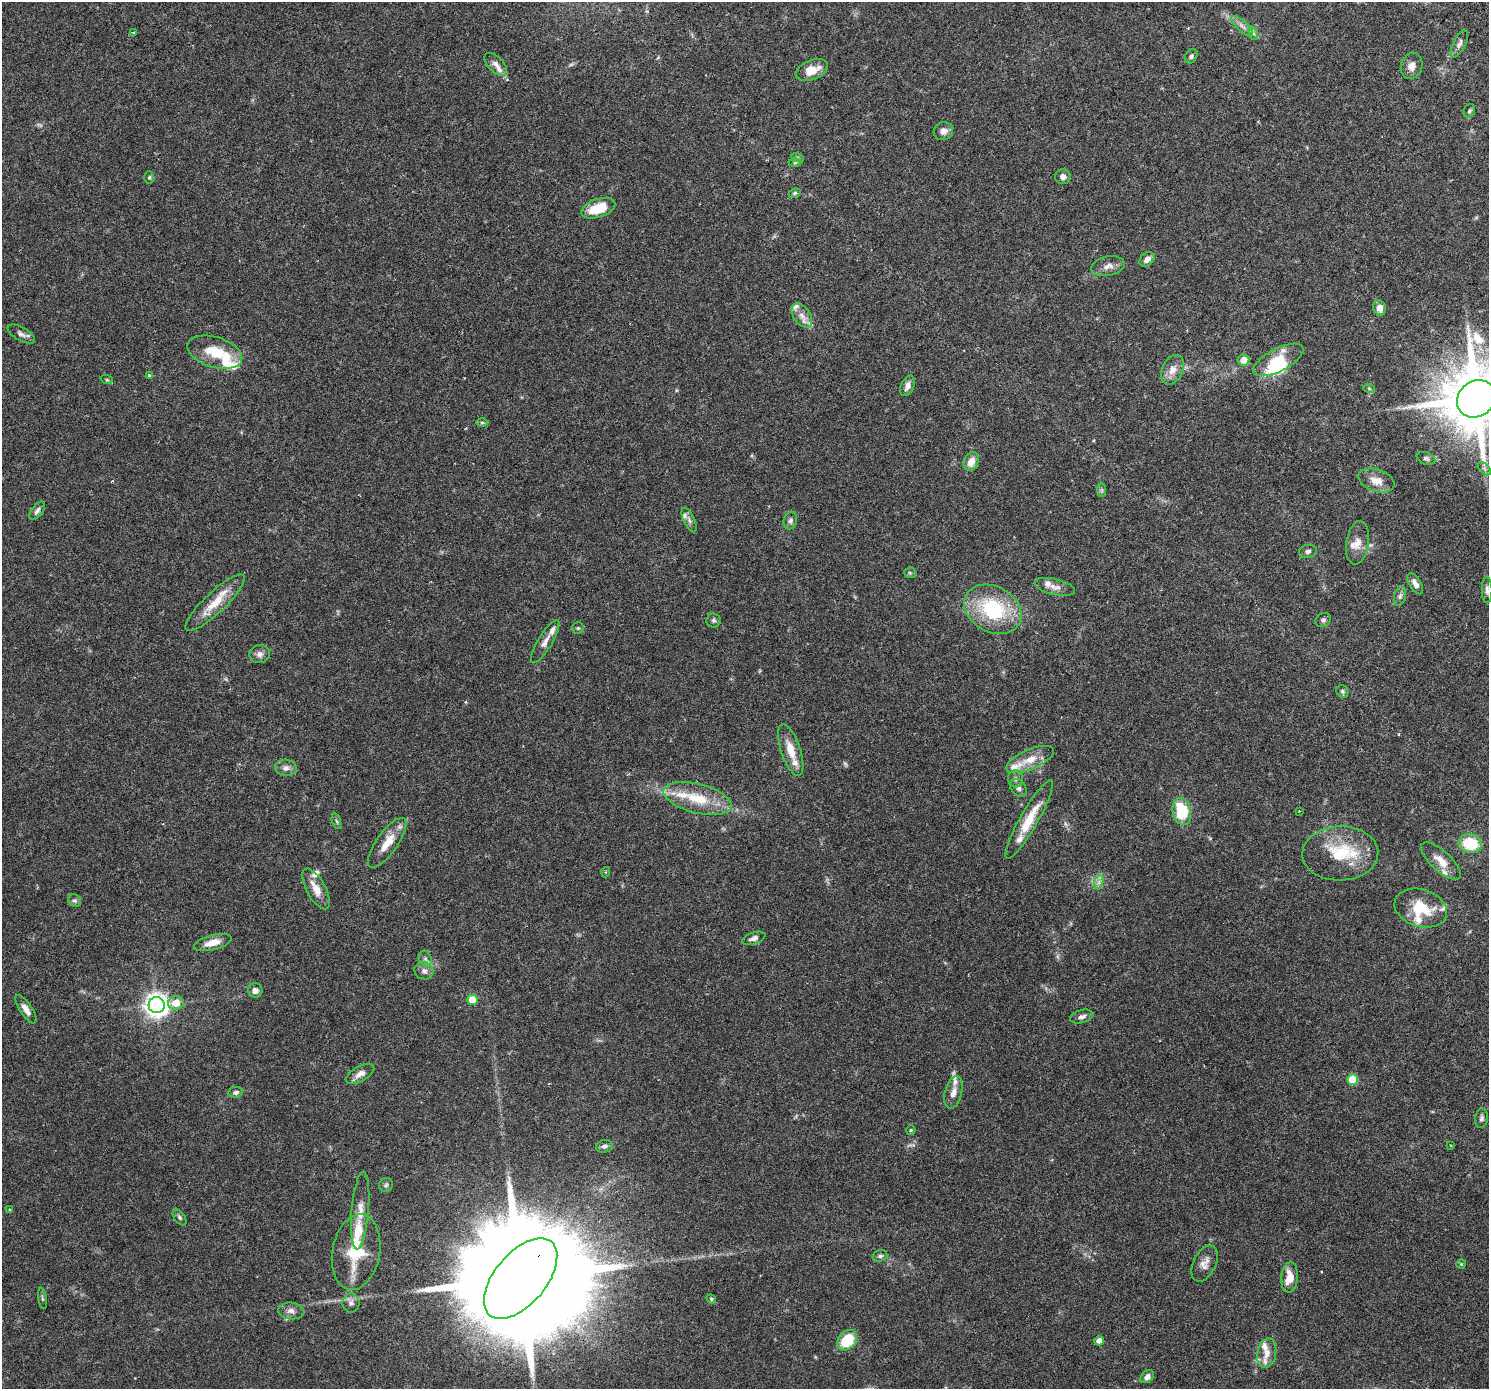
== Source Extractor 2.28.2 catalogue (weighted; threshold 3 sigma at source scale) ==
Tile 10 of 4 x 4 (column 2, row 3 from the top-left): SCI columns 1541-3027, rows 1641-3027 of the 6063 x 6119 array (HDU 1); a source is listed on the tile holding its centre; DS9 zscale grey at full resolution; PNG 1491 x 1391 px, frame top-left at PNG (2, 2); each listed source drawn as its Kron ellipse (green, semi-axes under 4 px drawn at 4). Shown black and unused: <1% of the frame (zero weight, under 3 of 6 exposures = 4% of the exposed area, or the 3 px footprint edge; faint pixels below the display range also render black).
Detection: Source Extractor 2.28.2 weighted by HDU 2 'WHT'; one run over the whole footprint, this tile lists its part. Background 0.0539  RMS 0.0027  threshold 0.0108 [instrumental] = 3 sigma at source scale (4.09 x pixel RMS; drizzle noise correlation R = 1.36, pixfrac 0.8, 0.0396/0.0396 arcsec/px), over >= 5 px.
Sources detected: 134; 1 too faint to see at this stretch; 2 inside a brighter object's white glare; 1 cosmic-ray / hot-pixel residue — neither listed nor drawn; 21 inside a brighter listed object's ellipse — not listed separately; the other 109 listed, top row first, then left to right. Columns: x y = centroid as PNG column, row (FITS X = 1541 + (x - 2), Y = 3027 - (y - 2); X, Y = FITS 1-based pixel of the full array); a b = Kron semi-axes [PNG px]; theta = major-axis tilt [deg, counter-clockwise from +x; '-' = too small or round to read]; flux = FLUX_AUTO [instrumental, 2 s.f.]
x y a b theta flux
1242 26 14 5 -42 1.1
133 32 3 3 - 0.43
1253 33 7 4 -71 0.45
1459 44 15 6 63 0.99
1191 56 8 6 59 0.53
496 64 14 7 -46 1.3
1412 66 13 10 70 1.7
812 70 17 9 22 3.5
1469 111 7 5 64 0.43
943 131 10 9 - 1.3
797 157 6 4 -19 0.34
795 163 6 4 2 0.35
149 177 6 5 - 0.31
1063 177 8 7 - 0.97
795 193 6 4 27 0.35
598 208 18 9 18 6.5
1147 259 8 6 43 1.3
1108 266 17 9 11 1.7
1379 308 8 6 -71 1.8
802 315 13 8 -55 1.7
21 334 15 6 -30 0.96
215 352 28 15 -17 6.5
1243 360 6 5 - 2.3
1278 360 28 11 27 6
1172 370 15 10 65 2.2
149 375 3 3 - 0.27
107 380 6 4 -18 0.28
907 386 11 6 67 1.1
1369 388 6 4 -19 0.31
1476 399 20 17 39 2100
482 423 6 4 -1 0.34
1426 458 9 6 -20 0.58
971 461 10 7 65 2.5
1484 469 8 5 -45 0.52
1376 481 19 11 -19 2.6
1102 490 7 4 -90 0.39
37 511 11 5 52 0.67
689 520 13 5 -65 0.78
790 520 9 6 77 0.67
1358 543 22 11 81 2.4
1308 551 9 6 14 0.66
910 573 6 5 - 0.36
1415 584 12 5 -58 1.3
1055 587 20 8 -14 1.6
1487 590 13 5 -90 0.8
1400 596 10 5 74 0.69
215 603 39 10 43 5.3
993 609 30 22 -29 18
714 620 7 7 - 0.5
1323 620 8 6 35 0.58
578 628 6 6 - 0.36
545 642 25 7 59 1.7
260 654 10 9 - 1
1342 691 6 5 - 0.43
791 750 27 9 -71 3.9
1030 760 25 10 23 3.7
286 768 11 8 -4 1.1
1016 779 8 7 - 0.8
1018 788 9 7 -49 0.85
698 798 35 14 -14 8.1
1182 811 13 9 -78 10
1299 811 2 2 - 0.13
1029 820 44 9 60 6.3
337 821 8 3 -71 0.39
387 843 30 10 55 4.2
1470 843 12 9 -14 8.7
1340 853 38 27 2 11
1441 861 25 10 -43 2.9
606 872 5 3 - 0.19
1099 882 7 4 71 0.65
316 889 23 9 -61 3
75 901 7 6 - 0.44
1421 908 27 18 -17 7.7
754 938 12 6 18 0.84
213 942 19 7 15 2.9
425 959 8 6 -69 0.73
424 971 10 8 -17 1.1
255 990 7 7 - 1.1
472 1000 5 5 - 5.5
176 1003 8 6 12 3.2
157 1005 8 8 - 180
26 1009 16 6 -57 1.6
1082 1017 12 6 15 0.86
360 1074 15 7 30 1.5
1353 1080 5 5 - 8.6
236 1092 7 5 9 0.66
953 1092 17 8 76 1.7
1481 1118 10 6 81 0.71
911 1130 5 4 - 0.28
1451 1145 3 2 - 0.21
604 1146 8 6 13 0.69
386 1185 7 6 - 0.46
10 1210 4 3 - 0.26
360 1211 39 8 85 3.2
180 1217 9 5 -53 0.48
356 1252 38 23 79 10
880 1256 7 5 17 0.59
1205 1263 19 11 64 1.8
1461 1264 5 5 - 0.27
1289 1277 15 8 86 3.2
521 1279 48 25 50 12000
42 1298 11 4 -81 0.4
711 1299 5 4 - 0.29
351 1303 9 8 - 1
291 1311 13 8 -5 1.2
847 1340 11 8 50 8.1
1099 1341 4 4 - 1.5
1267 1353 15 9 79 2.3
1147 1377 7 5 40 1.1
Overlapping masked pixels (flux is a lower limit): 1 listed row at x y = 521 1279
Isophote crosses this tile's border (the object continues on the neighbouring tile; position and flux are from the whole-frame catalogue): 1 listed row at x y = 1476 399